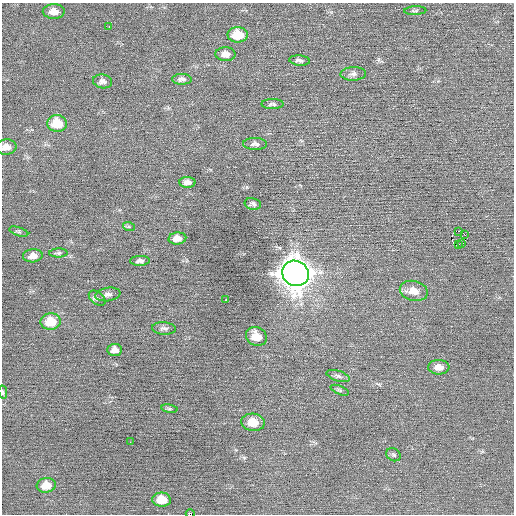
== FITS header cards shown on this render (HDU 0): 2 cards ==
NAXIS1  =                  512 / Axis length
NAXIS2  =                  512 / Axis length

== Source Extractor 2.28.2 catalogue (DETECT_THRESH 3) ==
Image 512 x 512 px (HDU 0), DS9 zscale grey, 1 PNG px = 1 image px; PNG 516 x 516 px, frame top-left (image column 1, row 512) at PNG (2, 3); each listed source drawn as its Kron ellipse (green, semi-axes under 4 px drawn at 4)
Background -0.00109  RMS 0.68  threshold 2.03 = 3 sigma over >= 5 px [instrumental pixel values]
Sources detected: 45; all 45 listed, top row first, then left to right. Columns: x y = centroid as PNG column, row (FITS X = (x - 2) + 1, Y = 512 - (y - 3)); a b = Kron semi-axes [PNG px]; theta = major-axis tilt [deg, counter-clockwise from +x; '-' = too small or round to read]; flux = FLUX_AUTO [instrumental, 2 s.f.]
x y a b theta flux
54 11 11 7 -1 360
415 11 11 3 2 70
109 27 2 2 - 26
238 35 10 7 -1 1100
226 54 10 7 -1 280
300 60 10 5 -5 130
353 74 13 7 2 170
182 79 9 5 -1 150
103 81 9 7 -9 170
272 104 11 5 0 120
57 123 10 8 -3 1100
255 144 12 6 -1 160
6 147 10 7 2 300
187 182 8 5 1 210
253 204 8 5 -12 130
129 227 6 4 -19 62
459 231 4 2 - 530
19 232 10 4 -17 83
465 235 3 2 - 160
177 238 9 6 5 330
461 243 3 3 - 76
458 245 2 2 - 280
58 253 9 4 2 87
33 256 10 6 5 280
140 261 10 5 2 150
295 273 13 12 - 71000
414 291 14 10 -14 500
108 294 12 6 9 180
97 298 9 6 -40 120
226 300 3 2 - 51
51 322 10 8 3 990
164 328 12 6 -3 140
256 336 11 9 -27 610
115 350 7 6 - 250
439 367 10 7 -2 320
338 376 12 5 -17 150
340 390 9 3 -23 80
3 392 7 4 -80 87
169 409 8 4 -8 80
253 422 12 8 -5 690
130 442 2 2 - 60
394 455 7 6 - 85
46 485 9 7 9 510
162 500 9 7 -4 660
190 514 4 2 - 1200
At the frame edge (FLAGS 8, measured only in part): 3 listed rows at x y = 6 147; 3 392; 190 514